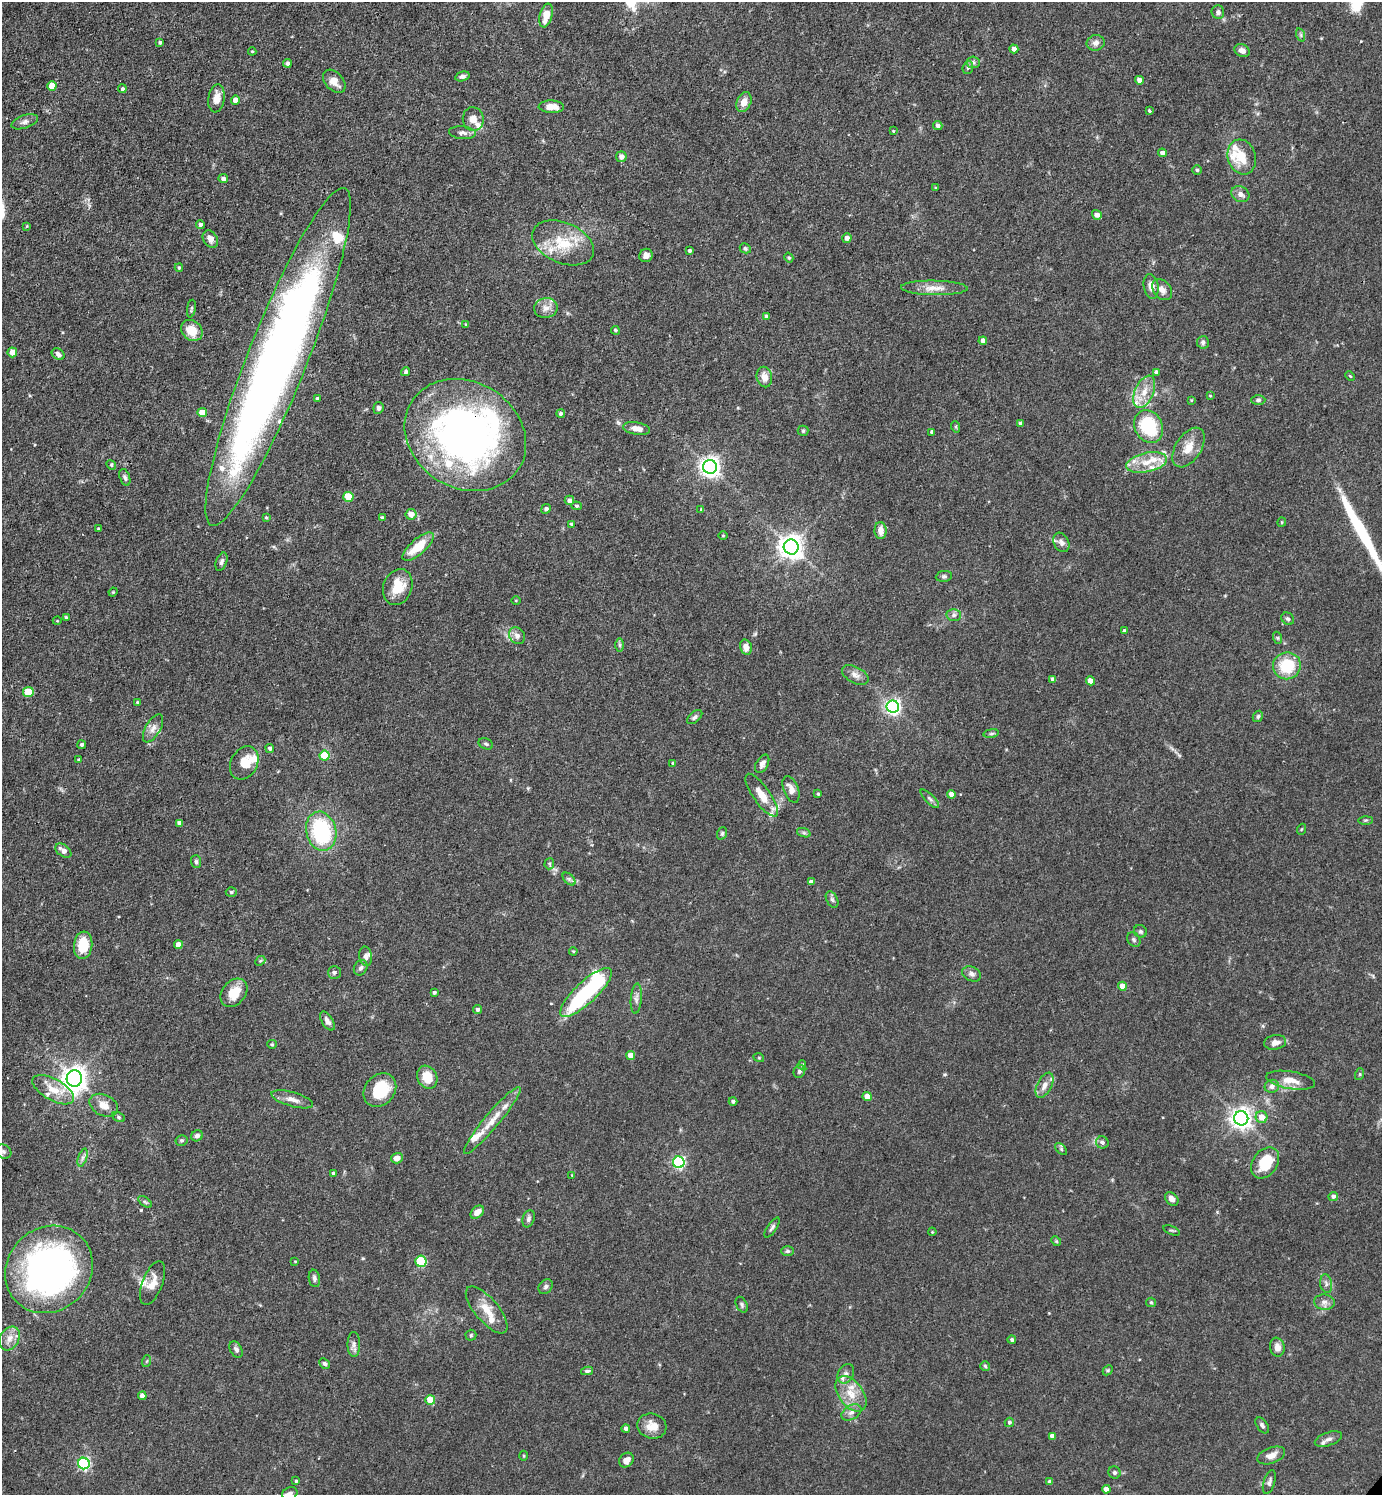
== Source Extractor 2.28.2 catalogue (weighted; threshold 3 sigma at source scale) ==
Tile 11 of 4 x 4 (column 3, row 3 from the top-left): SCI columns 3060-4439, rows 1494-2986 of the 5974 x 5972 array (HDU 1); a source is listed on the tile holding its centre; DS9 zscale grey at full resolution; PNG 1384 x 1497 px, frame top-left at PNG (2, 2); each listed source drawn as its Kron ellipse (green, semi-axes under 4 px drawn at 4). Shown black and unused: <1% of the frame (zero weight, under 3 of 4 exposures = <1% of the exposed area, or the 3 px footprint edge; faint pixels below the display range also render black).
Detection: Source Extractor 2.28.2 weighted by HDU 2 'WHT'; one run over the whole footprint, this tile lists its part. Background 0.0754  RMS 0.0039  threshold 0.0176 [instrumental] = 3 sigma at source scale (4.5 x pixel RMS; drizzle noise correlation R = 1.50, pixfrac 1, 0.05/0.05 arcsec/px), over >= 5 px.
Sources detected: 281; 3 inside a brighter object's white glare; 1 long thin detection or spike segment (spike, bleed or trail) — neither listed nor drawn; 25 inside a brighter listed object's ellipse — not listed separately; the other 252 listed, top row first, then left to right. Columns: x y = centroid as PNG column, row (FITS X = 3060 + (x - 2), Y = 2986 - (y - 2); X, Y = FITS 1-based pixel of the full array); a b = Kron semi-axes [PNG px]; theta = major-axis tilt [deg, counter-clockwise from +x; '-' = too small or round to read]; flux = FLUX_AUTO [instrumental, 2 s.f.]
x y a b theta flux
1218 12 7 6 - 1.3
546 16 12 6 76 5.3
1301 35 7 4 -72 0.63
160 42 4 3 - 0.78
1096 43 9 7 12 1.9
1014 49 4 4 - 1.8
1242 50 8 6 -28 2.2
252 51 4 4 - 0.39
973 62 6 6 - 0.91
287 63 4 4 - 0.89
968 68 6 5 - 0.77
462 76 7 4 13 1
1139 80 4 4 - 2.6
334 81 13 9 -47 3.8
52 86 5 4 - 4.8
122 89 4 4 - 0.67
216 98 14 8 81 4
235 100 4 4 - 3.5
744 102 10 7 65 3.3
551 107 12 6 -2 4.4
1149 111 4 3 - 0.48
473 119 12 10 -82 3.2
25 122 14 6 19 1.6
938 125 4 4 - 1.3
893 131 3 3 - 0.3
462 133 13 6 -5 1.7
1162 153 4 4 - 1.6
621 157 5 5 - 2.1
1242 157 18 14 -72 8.6
1197 170 4 4 - 0.62
223 179 5 4 - 1.7
935 188 4 3 - 0.38
1240 194 9 7 -28 2
1097 215 5 4 - 1.4
200 225 4 4 - 0.96
27 226 4 4 - 0.33
847 238 4 4 - 1.6
210 239 9 7 -55 2.8
563 243 32 20 -23 15
745 248 6 4 -27 0.74
689 251 3 3 - 0.7
646 255 7 6 - 1.8
789 258 5 4 - 0.55
179 268 4 3 - 0.58
1151 286 12 7 -80 2.7
934 288 33 7 -1 4.9
1162 290 12 8 -51 2.3
546 308 11 10 - 2.7
191 309 9 3 81 0.55
766 316 4 4 - 0.79
465 324 4 2 - 0.29
192 330 12 9 -42 6.6
615 330 4 4 - 0.59
983 341 4 4 - 2
1203 342 6 6 - 1.1
12 352 5 4 - 3.7
58 354 7 5 -37 1.1
278 357 181 30 68 380
406 372 5 4 - 0.73
1156 372 4 4 - 1.2
1350 376 5 3 - 0.42
764 377 10 7 -76 3.2
1144 392 17 9 67 5.5
1210 396 4 2 - 0.3
317 399 3 3 - 0.93
1191 400 3 3 - 0.35
1258 400 7 5 1 0.85
378 408 6 5 - 1.1
202 413 4 4 - 6.3
561 413 4 4 - 0.8
1020 424 4 3 - 1.1
1149 426 17 13 -61 20
956 427 6 3 -72 0.49
637 429 13 6 -9 2.9
803 431 5 5 - 0.54
932 432 4 4 - 1.1
465 435 63 53 -31 180
1188 447 22 12 57 5.9
1147 462 21 9 12 6.8
111 465 5 4 - 0.48
710 467 7 7 - 220
125 477 9 5 -72 0.91
348 497 5 5 - 12
569 500 5 5 - 1.7
576 506 5 4 - 0.58
546 509 5 4 - 1
701 509 3 3 - 0.49
411 514 5 5 - 3.5
266 517 3 3 - 0.42
382 518 3 3 - 0.6
1282 522 4 4 - 0.43
571 524 4 3 - 0.51
98 529 3 3 - 0.59
881 531 8 6 -88 3.1
723 536 4 3 - 0.32
1061 542 10 7 -61 1.6
418 547 20 7 41 10
791 547 7 7 - 370
221 562 9 5 70 1.2
944 576 8 5 9 0.78
398 587 18 14 69 8.5
113 592 4 3 - 0.38
516 600 5 3 - 0.39
954 615 7 6 - 1.1
66 617 4 4 - 0.53
1288 619 7 5 -42 0.81
57 621 4 3 - 0.3
1125 631 4 3 - 1
517 636 9 7 -52 1.9
1278 638 6 4 -71 0.52
620 645 6 4 -90 0.64
746 647 8 6 -76 2.7
1287 666 14 13 - 15
855 675 14 8 -28 2.3
1053 679 4 4 - 1.7
1090 681 4 4 - 3.3
28 692 5 5 - 12
137 702 4 3 - 0.4
893 707 6 6 - 130
1258 716 6 5 - 0.78
695 717 9 5 40 1.1
153 728 16 7 60 2.6
991 733 8 4 9 0.74
486 744 7 5 -22 0.85
82 745 4 4 - 0.88
270 748 4 4 - 0.87
325 756 5 5 - 15
79 760 4 3 - 0.69
244 763 17 13 61 6.5
673 763 4 4 - 0.52
762 764 10 6 61 1.7
791 789 14 7 -68 2.7
818 794 4 3 - 0.53
951 794 4 4 - 2.5
762 795 25 8 -55 6
930 799 12 4 -45 1.1
1366 820 7 3 1 0.56
180 823 4 4 - 1.5
1302 829 5 3 - 0.4
321 831 20 15 -76 36
722 833 6 5 - 0.72
804 833 7 4 -18 0.74
63 851 9 5 -36 2.5
196 862 6 5 - 0.79
549 864 6 5 - 0.62
569 879 7 4 -45 0.85
811 882 4 4 - 1.3
231 892 5 4 - 0.63
832 900 9 5 -63 0.96
1140 931 7 6 - 0.84
1134 940 8 6 -58 0.81
83 945 14 9 83 10
178 945 4 4 - 3.7
573 951 4 3 - 0.41
366 956 10 6 -80 1.5
260 961 5 4 - 0.66
361 968 8 6 59 1.1
334 972 6 6 - 0.85
972 974 10 7 -25 1.5
1122 986 4 4 - 4.5
586 992 34 11 43 31
234 993 16 11 50 7.1
434 993 4 4 - 0.65
636 999 15 5 86 1.7
478 1009 4 4 - 1
327 1021 11 5 -58 1.6
1275 1042 11 7 9 2.7
272 1044 5 4 - 0.46
631 1055 4 4 - 3.8
759 1058 5 3 - 0.36
802 1065 5 4 - 0.58
799 1071 7 5 61 0.89
1360 1074 6 4 71 0.51
427 1077 12 9 -61 6.9
74 1079 8 7 - 360
1291 1080 25 8 -10 5.3
1044 1085 13 7 63 2.8
1272 1086 7 6 - 1.7
53 1090 23 10 -30 6.7
380 1090 18 14 48 15
867 1097 4 4 - 4.2
292 1099 21 7 -15 3.2
733 1101 4 4 - 0.91
104 1105 15 10 -27 4.5
118 1117 6 4 -28 0.65
1261 1117 6 6 - 4.4
1241 1118 7 7 - 250
492 1120 43 7 50 6.5
197 1136 6 5 - 1.3
181 1140 6 5 - 0.69
1102 1142 6 6 - 1.1
1061 1149 7 4 -46 0.71
3 1151 8 7 - 1.2
82 1158 9 4 71 1.1
397 1158 6 5 - 2.6
679 1162 6 6 - 63
1265 1163 17 12 55 13
333 1173 4 3 - 0.73
572 1175 4 4 - 0.32
1333 1196 5 4 - 1.3
1172 1199 8 5 -44 2.1
145 1202 8 4 -36 0.68
477 1212 8 5 42 3.1
529 1219 9 6 74 1.2
772 1228 12 4 56 1
1172 1230 9 3 -21 0.51
932 1232 4 3 - 0.33
1056 1241 5 4 - 0.46
787 1251 6 5 - 0.79
295 1261 4 3 - 0.28
421 1261 5 5 - 22
49 1269 46 41 44 150
314 1278 9 5 -80 1.2
152 1283 23 10 69 4.4
1326 1284 9 6 -80 1.3
546 1287 8 6 48 1.2
1151 1302 5 4 - 0.48
1324 1302 10 7 -6 1.9
742 1305 8 5 -63 0.85
487 1310 29 11 -50 7
471 1335 5 5 - 0.65
10 1338 12 9 60 3.4
1012 1340 4 4 - 0.69
354 1344 12 6 -90 1.7
1277 1347 9 7 -80 2.5
236 1349 9 6 -58 1.3
147 1361 6 4 70 0.47
324 1364 6 4 -43 0.76
985 1366 5 5 - 0.54
1108 1370 6 4 45 0.53
587 1371 6 4 9 0.85
846 1374 10 7 57 1.9
851 1394 20 12 -54 7.3
142 1396 4 4 - 2.6
430 1400 5 4 - 8.2
851 1412 11 7 31 1.9
1009 1422 5 4 - 0.81
1262 1425 9 5 -55 1
652 1426 14 12 -16 4.4
626 1429 4 4 - 1.4
1052 1436 4 4 - 1.8
1328 1439 14 6 19 1.9
1271 1455 14 8 20 3
524 1456 5 3 - 0.4
626 1460 8 6 45 2.5
84 1463 6 5 - 56
1114 1472 6 6 - 0.98
296 1481 4 4 - 0.55
1050 1482 4 4 - 1.9
1269 1482 12 5 72 1.2
1106 1489 4 4 - 2.8
290 1493 8 6 24 1.3
Overlapping masked pixels (flux is a lower limit): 4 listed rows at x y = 278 357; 465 435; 710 467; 49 1269
Isophote crosses this tile's border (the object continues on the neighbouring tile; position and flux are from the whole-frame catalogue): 2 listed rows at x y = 3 1151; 290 1493